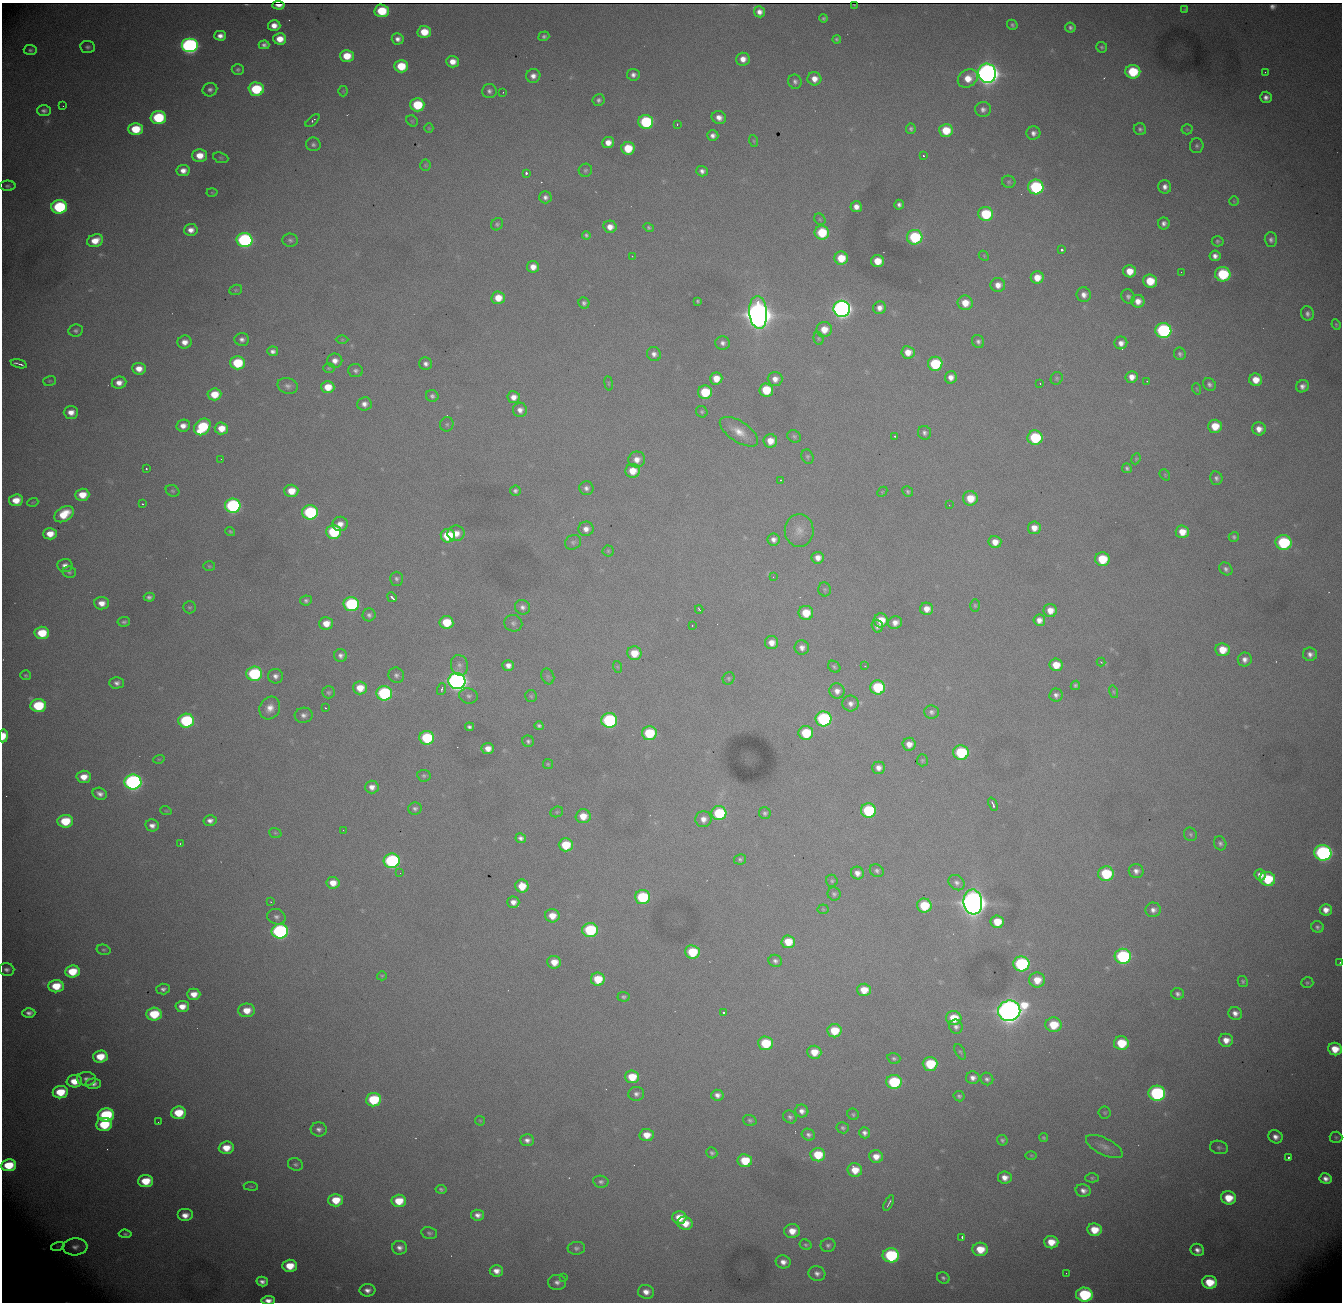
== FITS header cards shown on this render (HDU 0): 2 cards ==
NAXIS1  = 1340
NAXIS2  = 1300

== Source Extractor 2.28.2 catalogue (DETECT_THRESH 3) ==
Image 1340 x 1300 px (HDU 0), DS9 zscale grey, 1 PNG px = 1 image px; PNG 1344 x 1304 px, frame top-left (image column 1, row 1300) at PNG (2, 3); each listed source drawn as its Kron ellipse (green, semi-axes under 4 px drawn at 4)
Background 2550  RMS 29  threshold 85.8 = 3 sigma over >= 5 px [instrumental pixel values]
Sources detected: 495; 1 with non-positive FLUX_AUTO (blend fragments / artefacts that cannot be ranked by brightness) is neither listed nor drawn; the other 494 listed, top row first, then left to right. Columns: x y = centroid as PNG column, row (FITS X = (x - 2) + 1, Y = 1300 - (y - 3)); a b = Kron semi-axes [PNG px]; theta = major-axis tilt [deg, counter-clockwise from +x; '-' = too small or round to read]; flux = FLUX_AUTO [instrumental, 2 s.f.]
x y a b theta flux
278 5 6 3 -4 4.7e+03
854 5 3 2 - 1.4e+03
1185 10 4 3 - 2.0e+03
382 11 7 6 - 8.4e+04
759 12 6 5 - 1.3e+04
824 18 4 4 - 3.6e+03
274 25 6 5 - 1.8e+04
1012 25 5 5 - 4.2e+03
1070 28 5 5 - 5.5e+03
424 32 7 6 - 4.4e+04
220 36 6 5 - 1.3e+04
544 36 5 4 - 4.8e+03
280 39 6 6 - 2.9e+04
398 39 6 5 - 9.3e+03
837 39 4 4 - 3.6e+03
264 45 5 4 - 6.7e+03
189 46 8 7 - 7.9e+05
88 47 7 6 - 5.4e+03
1102 47 5 5 - 3.5e+03
30 50 6 5 - 4.4e+03
347 56 7 6 - 4.4e+04
743 59 7 6 - 1.8e+04
453 62 6 5 - 2.1e+04
401 66 7 6 - 6.1e+04
238 69 6 5 - 4.6e+03
1133 72 7 7 - 1.1e+05
1265 72 2 2 - 3.3e+03
987 73 9 9 - 2.6e+06
633 75 6 6 - 8.9e+03
533 76 7 7 - 1.2e+04
968 78 11 8 34 3.3e+04
814 79 7 6 - 1.8e+04
795 82 7 6 - 6.5e+03
256 89 7 6 - 1.3e+05
210 90 7 6 - 6.9e+03
343 91 5 5 - 2.2e+03
489 91 7 7 - 6.8e+03
503 92 3 2 - 1.9e+03
1266 97 6 5 - 1.0e+04
599 100 6 6 - 5.8e+03
417 105 7 6 - 9.7e+04
63 106 2 2 - 1.1e+03
983 109 8 7 - 9.4e+03
44 111 7 5 -2 6.8e+03
158 117 7 6 - 1.6e+05
719 118 7 6 - 1.4e+04
313 120 8 4 40 3.9e+03
412 121 6 5 - 2.9e+03
646 122 7 7 - 2.0e+05
677 124 2 2 - 1.3e+03
429 128 5 4 - 2.4e+03
135 129 7 6 - 7.0e+04
911 129 5 5 - 4.0e+03
1140 129 6 6 - 5.2e+03
1187 129 5 5 - 2.5e+03
946 130 7 6 - 5.5e+04
1033 133 7 6 - 9.2e+03
713 136 6 5 - 9.0e+03
754 141 6 3 -71 2.3e+03
608 142 6 5 - 1.9e+04
313 144 7 7 - 5.8e+03
1197 146 7 7 - 5.2e+03
628 148 7 6 - 5.9e+04
200 155 7 6 - 3.1e+04
924 156 3 3 - 4.1e+03
221 158 8 5 -18 3.4e+03
425 165 5 5 - 2.7e+03
585 170 7 6 - 4.2e+03
183 171 6 5 - 1.5e+04
702 171 5 5 - 7.9e+03
526 173 3 3 - 5.9e+03
1009 182 7 6 - 3.9e+03
8 186 8 5 -1 4.7e+03
1036 187 8 7 - 2.5e+05
1165 187 7 6 - 1.1e+04
212 192 5 3 - 1.9e+03
545 197 6 6 - 7.5e+03
1234 201 5 5 - 2.4e+03
899 205 5 5 - 6.7e+03
59 207 8 7 - 2.2e+05
856 207 6 5 - 1.4e+04
986 214 7 7 - 1.1e+05
820 219 6 5 - 3.4e+03
1164 223 6 6 - 8.2e+03
497 224 6 5 - 4.0e+03
610 227 6 6 - 1.8e+04
649 228 5 4 - 3.5e+03
191 230 7 6 - 1.4e+04
822 232 7 7 - 8.5e+04
586 235 4 4 - 3.8e+03
915 237 7 7 - 1.6e+05
245 240 8 7 - 4.2e+05
290 240 7 6 - 5.4e+03
1271 240 7 6 - 6.7e+03
95 241 8 6 19 3.0e+04
1218 241 6 5 - 3.6e+03
1062 250 3 3 - 7.3e+03
632 256 2 2 - 1.2e+03
984 256 6 4 -48 2.5e+03
1215 256 5 5 - 1.0e+04
841 258 6 6 - 4.9e+04
877 261 6 6 - 3.6e+04
533 267 6 6 - 1.9e+04
1130 271 6 6 - 3.0e+04
1181 272 2 2 - 1.0e+03
1223 274 7 7 - 1.5e+05
1037 278 6 6 - 2.8e+04
1150 281 7 6 - 5.7e+04
998 285 7 7 - 1.7e+04
236 290 6 5 - 3.1e+03
1084 295 7 7 - 1.3e+04
1128 296 7 6 - 5.9e+03
498 298 6 6 - 3.2e+04
698 301 3 3 - 2.6e+03
1138 301 6 6 - 1.8e+04
584 303 5 5 - 5.3e+03
965 303 7 7 - 3.2e+04
880 308 6 6 - 1.3e+04
842 309 8 8 - 1.3e+06
758 312 16 9 -85 4.9e+06
1307 314 7 6 - 7.5e+03
1336 324 5 3 - 2.5e+03
824 329 7 7 - 2.8e+04
1163 330 8 7 - 3.5e+05
76 331 7 6 - 5.2e+03
818 338 6 5 - 3.1e+03
242 339 7 6 - 8.2e+03
342 340 6 4 0 2.6e+03
978 341 7 6 - 5.8e+03
184 342 7 6 - 1.7e+04
723 343 7 6 - 8.3e+03
1121 343 6 6 - 1.3e+04
273 351 5 5 - 7.7e+03
908 352 6 6 - 2.4e+04
654 354 7 7 - 1.0e+04
1180 354 6 6 - 5.6e+03
335 361 7 7 - 1.3e+04
237 363 7 6 - 1.0e+05
19 364 8 2 -14 7.0e+03
426 364 6 6 - 8.4e+03
935 364 7 7 - 1.3e+05
329 368 6 4 1 2.7e+03
139 369 7 6 - 2.1e+04
355 371 7 6 - 5.8e+03
951 377 6 6 - 1.4e+04
1132 377 6 6 - 1.6e+04
716 378 6 6 - 2.8e+04
1057 378 6 5 - 3.5e+03
775 379 7 7 - 1.4e+04
1256 380 6 6 - 3.0e+04
50 381 6 5 - 2.7e+03
1147 381 2 2 - 1.3e+03
119 383 7 6 - 1.6e+04
609 383 7 3 -82 2.3e+03
1040 384 3 2 - 2.0e+03
1209 384 7 6 - 6.0e+03
288 386 10 8 -15 8.8e+03
1302 386 6 6 - 1.0e+04
328 387 6 6 - 3.6e+04
1197 389 6 3 -71 2.1e+03
766 390 7 6 - 7.5e+04
705 392 7 7 - 8.9e+04
214 394 7 6 - 4.2e+04
432 396 6 6 - 5.6e+03
514 397 6 6 - 1.5e+04
364 404 7 6 - 1.1e+04
520 410 7 7 - 1.2e+04
71 412 7 6 - 1.8e+04
702 412 6 5 - 3.4e+03
447 424 7 6 - 4.4e+03
183 426 7 6 - 1.5e+04
1215 426 7 6 - 4.4e+04
202 427 9 7 48 1.3e+05
221 428 7 6 - 3.2e+04
1259 429 7 6 - 1.7e+04
739 432 22 10 -33 3.1e+04
924 433 7 6 - 6.7e+03
794 436 7 6 - 3.8e+03
895 436 3 2 - 3.3e+03
1035 438 7 7 - 1.4e+05
770 441 7 6 - 2.7e+04
807 457 7 6 - 3.8e+03
221 459 2 2 - 7.7e+02
637 459 8 8 - 1.6e+04
1136 459 6 4 68 2.4e+03
1127 468 5 4 - 4.1e+03
146 469 3 2 - 2.6e+03
632 471 7 6 - 3.3e+04
1165 475 6 4 -50 2.7e+03
1216 478 7 6 - 6.6e+03
780 480 3 2 - 2.5e+03
586 488 7 7 - 7.5e+03
173 491 7 5 -29 3.7e+03
291 491 7 6 - 3.7e+04
515 491 5 5 - 5.2e+03
908 491 5 5 - 3.9e+03
882 492 6 4 46 2.2e+03
82 495 7 6 - 3.5e+04
970 498 7 7 - 4.5e+04
16 500 7 6 - 3.2e+04
33 502 5 3 - 1.6e+03
142 504 3 2 - 2.4e+03
949 505 3 2 - 2.7e+03
233 506 8 7 - 3.7e+05
310 512 8 7 - 2.5e+05
64 514 10 7 32 5.0e+04
340 524 7 7 - 1.6e+04
1034 528 6 6 - 1.9e+04
586 529 7 7 - 1.3e+04
799 530 16 14 -88 2.4e+04
230 531 5 4 - 2.7e+03
334 532 7 7 - 1.6e+05
1182 532 6 6 - 3.1e+04
456 533 8 8 - 2.2e+04
50 534 7 5 4 2.7e+04
448 536 7 7 - 8.6e+04
1234 537 5 5 - 4.0e+03
774 539 6 6 - 9.9e+03
573 542 8 7 - 5.9e+03
995 542 6 6 - 2.2e+04
1283 543 8 7 - 2.0e+05
608 551 5 5 - 2.8e+03
818 558 6 6 - 1.5e+04
1102 559 7 7 - 7.6e+04
65 565 7 6 - 1.1e+04
209 566 6 5 - 2.9e+03
1226 569 7 6 - 6.4e+03
69 572 7 5 -10 4.2e+03
773 577 3 3 - 9.9e+02
397 579 7 6 - 5.4e+03
825 589 7 6 - 3.7e+03
149 597 5 4 - 5.9e+03
392 597 5 3 - 9.4e+03
306 600 6 5 - 5.1e+03
102 603 7 6 - 2.0e+04
351 604 7 7 - 2.5e+05
975 605 6 5 - 3.0e+03
189 607 6 6 - 3.4e+03
523 607 8 7 - 8.6e+03
699 609 4 2 - 2.7e+03
927 609 6 6 - 2.1e+04
1050 610 6 6 - 2.2e+04
806 613 7 7 - 4.9e+04
369 615 6 6 - 6.0e+03
881 620 7 7 - 4.1e+04
1039 620 6 5 - 1.4e+04
124 622 6 4 7 4.5e+03
446 622 7 6 - 6.7e+04
326 623 7 6 - 2.8e+04
513 623 9 8 - 7.2e+03
895 623 7 6 - 1.4e+04
692 625 2 2 - 1.4e+03
877 626 6 5 - 7.4e+03
42 633 7 6 - 6.5e+04
771 643 6 6 - 1.9e+04
802 647 7 7 - 1.1e+04
1223 650 7 6 - 4.0e+04
634 653 7 7 - 4.1e+04
1310 654 7 6 - 1.0e+04
340 655 6 6 - 8.1e+03
1245 660 7 7 - 1.1e+04
1101 662 4 4 - 3.3e+03
459 665 10 8 -76 1.1e+04
508 665 6 5 - 1.2e+04
1056 665 6 6 - 3.7e+04
865 666 3 2 - 1.4e+03
618 667 6 4 -71 2.5e+03
834 667 7 5 -40 3.9e+03
254 674 8 7 - 2.2e+05
25 675 5 5 - 2.8e+03
396 675 8 7 - 6.9e+03
275 676 7 7 - 9.5e+03
548 676 8 6 -69 4.8e+03
729 678 6 5 - 3.5e+03
457 681 8 8 - 1.4e+06
117 683 7 5 1 7.7e+03
1075 685 5 4 - 4.1e+03
878 687 7 7 - 1.2e+05
360 688 7 6 - 3.4e+04
442 689 6 4 71 3.4e+03
837 691 8 7 - 1.3e+04
328 692 6 6 - 4.1e+03
1114 692 6 4 -73 2.9e+03
384 693 8 7 - 2.9e+05
1056 695 6 6 - 7.2e+03
468 696 9 7 -11 7.4e+03
531 696 6 6 - 3.4e+03
850 703 8 8 - 1.0e+04
38 706 8 6 5 1.3e+05
270 708 11 10 - 2.1e+04
325 708 2 2 - 1.3e+03
931 712 7 6 - 6.6e+03
304 715 9 7 5 9.0e+03
823 719 8 7 - 3.1e+05
609 720 7 7 - 3.0e+05
186 721 8 7 - 2.1e+05
539 726 4 4 - 4.5e+03
469 727 4 4 - 5.1e+03
649 733 7 7 - 1.1e+05
806 733 7 7 - 9.2e+04
3 736 6 4 82 3.2e+04
427 738 7 7 - 1.5e+05
528 741 6 5 - 4.8e+03
909 744 6 6 - 1.7e+04
488 748 6 5 - 1.8e+04
961 753 7 7 - 1.5e+05
159 759 6 3 17 2.1e+03
922 760 6 5 - 3.3e+03
548 764 5 5 - 2.8e+03
878 768 6 6 - 1.3e+04
424 776 6 6 - 4.0e+03
84 777 7 6 - 2.6e+04
133 782 8 7 - 7.9e+05
372 787 7 6 - 1.3e+04
100 794 7 5 -21 1.0e+04
993 804 7 3 -67 5.6e+03
415 809 7 6 - 5.4e+03
868 810 7 7 - 1.7e+05
166 811 6 3 -18 2.0e+03
557 812 6 5 - 3.0e+03
719 813 7 7 - 1.4e+05
765 813 6 6 - 5.1e+03
583 816 7 7 - 3.2e+04
703 819 8 8 - 1.5e+04
210 820 6 5 - 9.5e+03
65 821 7 6 - 8.0e+04
152 825 7 6 - 1.1e+04
343 830 2 2 - 1.4e+03
275 833 6 5 - 3.0e+03
1190 834 7 6 - 4.1e+03
521 838 5 5 - 7.0e+03
1220 843 7 6 - 5.9e+03
180 844 3 2 - 1.2e+03
566 845 7 6 - 6.8e+04
1323 853 8 7 - 5.9e+05
740 859 6 5 - 4.7e+03
392 861 8 7 - 3.6e+05
877 871 7 6 - 6.0e+03
1136 871 7 7 - 1.0e+04
400 873 2 2 - 2.9e+03
857 873 6 6 - 1.3e+04
1106 874 8 7 - 1.2e+05
1260 875 6 5 - 1.5e+04
1267 879 8 7 - 9.8e+04
832 881 6 5 - 3.6e+03
333 883 6 6 - 2.3e+04
957 883 9 7 -38 8.0e+03
522 886 6 6 - 4.1e+04
834 894 7 6 - 4.7e+03
642 897 7 7 - 1.5e+05
271 902 3 2 - 1.4e+03
513 902 6 5 - 1.3e+04
973 902 12 9 -82 4.0e+06
924 906 7 7 - 8.1e+04
823 909 5 5 - 2.4e+03
1153 910 8 7 - 1.0e+04
1326 910 6 6 - 1.7e+04
552 916 7 6 - 2.8e+04
276 917 9 7 -22 7.8e+03
997 922 6 6 - 4.6e+04
1317 927 6 5 - 5.4e+03
590 930 7 7 - 1.7e+05
280 931 8 7 - 4.8e+05
788 942 7 6 - 4.6e+04
104 950 7 5 -14 3.6e+03
692 952 7 6 - 9.1e+04
1123 956 8 7 - 3.0e+05
775 961 7 6 - 6.8e+03
554 962 7 6 - 2.7e+04
1340 963 4 2 - 2.6e+03
1021 964 8 7 - 2.9e+05
7 969 8 6 -10 7.8e+03
72 971 7 6 - 6.0e+04
382 976 5 4 - 2.5e+03
598 979 7 6 - 5.6e+04
1037 980 8 7 - 3.4e+04
1243 981 6 5 - 3.5e+03
1307 983 6 5 - 3.5e+03
56 986 7 6 - 5.5e+04
163 989 6 5 - 7.1e+03
864 990 7 6 - 3.5e+04
194 994 6 5 - 2.2e+04
1178 994 6 5 - 6.5e+03
624 997 6 5 - 4.2e+03
182 1006 6 5 - 2.2e+04
247 1010 8 7 - 3.2e+04
1009 1011 11 10 - 3.1e+06
723 1012 3 3 - 4.8e+03
29 1013 6 5 - 9.0e+03
1235 1013 7 6 - 1.3e+04
154 1014 7 6 - 8.6e+04
954 1018 8 7 - 5.3e+04
1053 1025 8 7 - 6.3e+04
956 1027 7 6 - 7.8e+03
834 1031 7 6 - 5.8e+04
1226 1040 7 6 - 2.0e+04
766 1043 7 7 - 9.5e+04
1121 1043 7 7 - 7.6e+04
1335 1049 7 6 - 3.7e+04
814 1052 7 6 - 3.3e+04
960 1052 8 4 -64 3.6e+03
100 1056 7 6 - 4.8e+04
894 1058 6 5 - 4.5e+03
930 1064 7 7 - 9.7e+04
632 1077 7 6 - 4.9e+04
973 1078 7 6 - 1.0e+04
86 1079 9 7 0 9.7e+03
987 1079 6 6 - 6.2e+03
74 1081 8 6 2 3.8e+04
894 1082 8 7 - 1.7e+05
93 1084 8 5 1 9.7e+03
60 1092 7 6 - 6.4e+04
1157 1093 8 7 - 3.8e+05
636 1094 8 7 - 7.9e+03
717 1095 6 5 - 1.0e+04
959 1096 5 5 - 4.5e+03
374 1100 8 6 5 1.2e+05
802 1111 6 6 - 1.1e+04
178 1113 7 6 - 6.7e+04
1105 1113 6 6 - 3.3e+03
853 1114 6 5 - 3.3e+03
106 1115 8 6 3 1.9e+05
790 1117 7 6 - 5.7e+03
750 1120 7 5 -18 4.1e+03
480 1121 5 4 - 2.5e+03
158 1122 2 2 - 4.1e+03
104 1124 8 6 8 9.9e+04
843 1128 6 5 - 4.4e+03
319 1129 8 7 - 8.4e+03
865 1133 6 5 - 8.0e+03
647 1135 7 6 - 2.8e+04
808 1135 7 5 -26 6.6e+03
1275 1137 7 6 - 1.3e+04
1336 1137 6 5 - 3.6e+03
1044 1138 4 4 - 3.2e+03
527 1140 7 6 - 9.4e+03
1002 1140 6 5 - 4.5e+03
1104 1147 20 8 -26 1.7e+04
1219 1147 9 6 -14 5.8e+03
226 1148 7 6 - 3.4e+04
712 1153 6 5 - 4.5e+03
818 1155 7 6 - 6.7e+04
1031 1155 6 4 -1 2.2e+03
876 1156 7 6 - 2.2e+04
1288 1157 3 3 - 5.5e+03
745 1161 7 6 - 6.3e+04
295 1164 7 6 - 5.1e+03
8 1165 7 6 - 7.7e+04
855 1170 7 7 - 3.5e+04
1005 1177 7 6 - 1.7e+04
1092 1178 7 4 0 3.4e+03
1326 1179 6 5 - 1.2e+04
146 1181 7 6 - 5.6e+04
601 1182 8 6 -9 5.8e+03
251 1186 7 3 -8 2.6e+03
441 1189 5 4 - 4.2e+03
1083 1190 8 6 -11 1.1e+04
1228 1198 7 6 - 4.9e+04
336 1200 7 6 - 4.6e+04
399 1201 7 6 - 4.7e+04
889 1203 8 2 62 3.8e+03
185 1215 8 6 0 2.0e+04
478 1215 6 5 - 1.1e+04
679 1217 7 6 - 3.7e+04
685 1223 8 6 -16 3.3e+04
1094 1230 7 6 - 4.4e+04
792 1231 8 7 - 2.7e+04
429 1233 8 6 -12 5.0e+03
125 1234 6 4 -6 3.7e+03
962 1237 3 2 - 7.7e+03
1051 1242 7 6 - 3.6e+04
806 1245 6 5 - 3.6e+03
828 1245 7 6 - 6.1e+03
58 1246 7 4 18 3.8e+03
75 1247 12 8 3 1.4e+04
400 1248 7 7 - 1.1e+04
576 1248 9 6 3 6.0e+03
980 1249 7 6 - 4.8e+04
1197 1250 7 6 - 1.1e+04
891 1255 8 7 - 2.2e+05
783 1262 7 6 - 1.4e+04
290 1266 7 6 - 4.6e+04
496 1271 6 5 - 1.6e+04
817 1273 8 7 - 9.8e+03
1066 1273 2 2 - 9.6e+02
564 1277 3 3 - 2.1e+03
943 1278 6 5 - 4.5e+03
262 1281 6 5 - 9.6e+03
557 1282 9 7 1 9.6e+03
1209 1282 7 6 - 6.0e+04
367 1290 8 6 -2 1.1e+04
646 1292 8 7 - 1.6e+04
1084 1295 8 7 - 2.0e+05
268 1300 7 4 1 1.4e+04
At the frame edge (FLAGS 8, measured only in part): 3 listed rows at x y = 3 736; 1340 963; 268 1300
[1 non-positive-flux detection neither listed nor drawn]